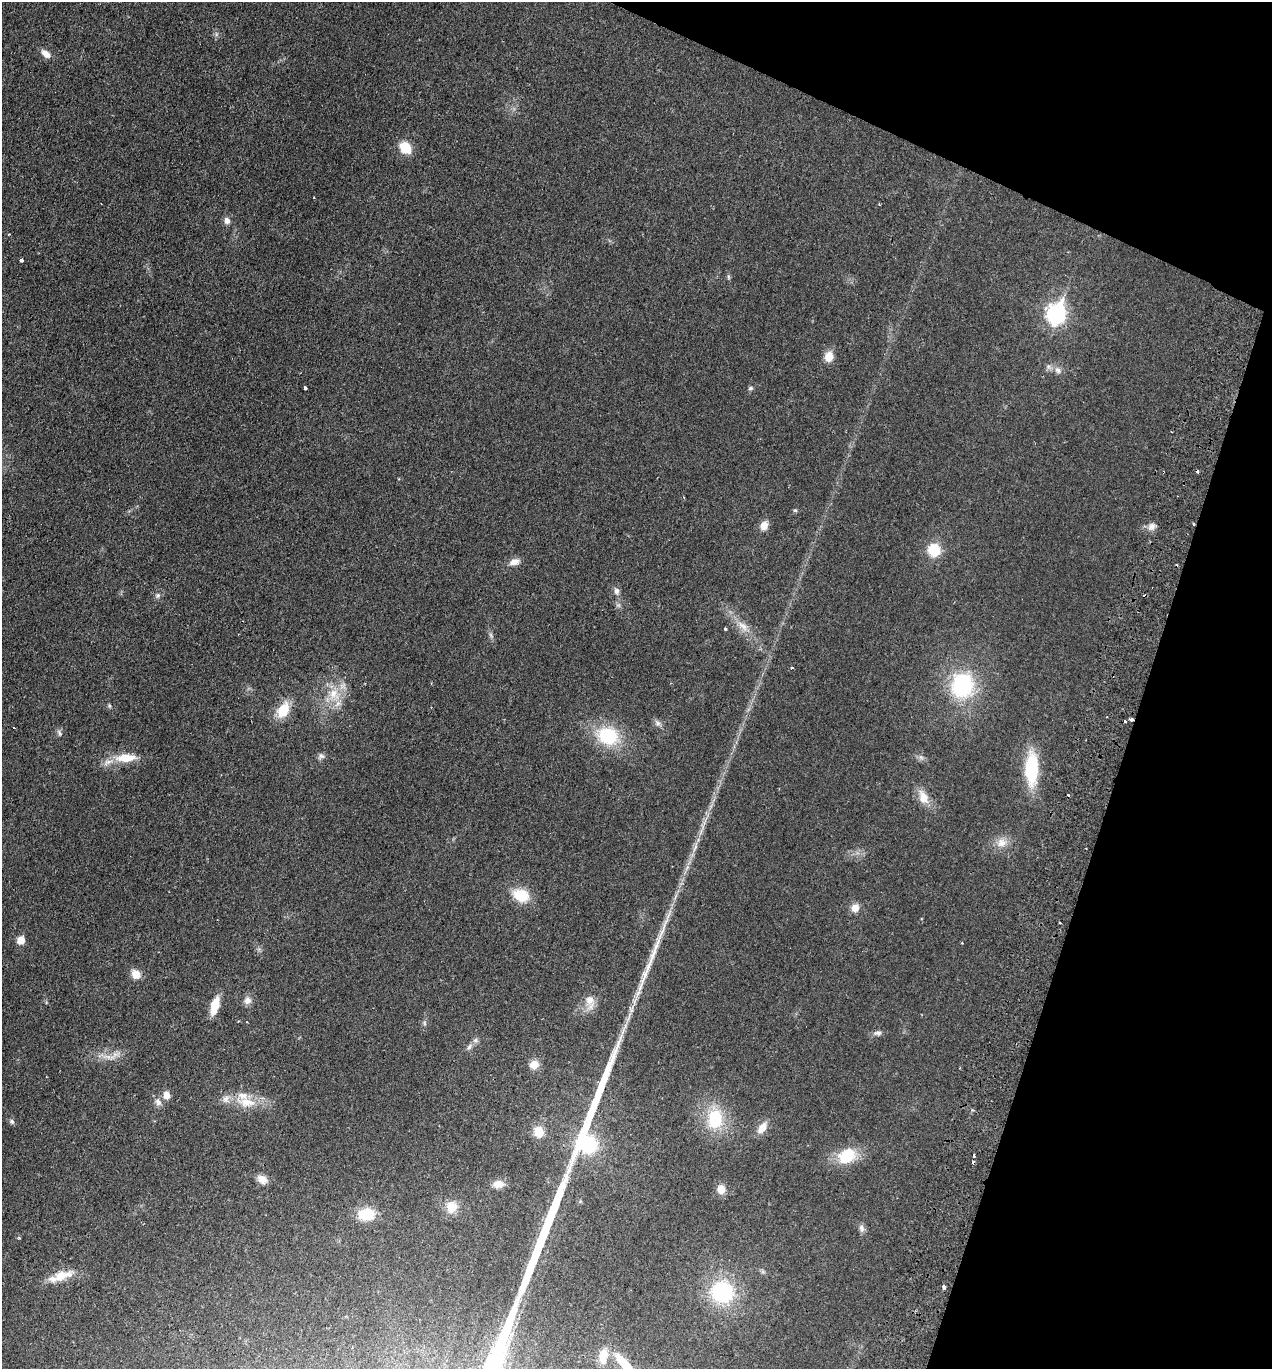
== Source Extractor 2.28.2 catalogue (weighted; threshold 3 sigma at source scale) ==
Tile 8 of 4 x 4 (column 4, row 2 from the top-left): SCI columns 4003-5272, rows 2762-4128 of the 5597 x 5520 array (HDU 1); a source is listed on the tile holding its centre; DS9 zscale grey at full resolution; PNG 1274 x 1371 px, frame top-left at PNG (2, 2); no overlay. Shown black and unused: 17% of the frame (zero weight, under 2 of 3 exposures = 3% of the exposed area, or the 3 px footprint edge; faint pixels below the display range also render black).
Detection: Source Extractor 2.28.2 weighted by HDU 2 'WHT'; one run over the whole footprint, this tile lists its part. Background 0.0415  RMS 0.0052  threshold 0.0233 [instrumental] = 3 sigma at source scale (4.5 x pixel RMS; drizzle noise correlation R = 1.50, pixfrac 1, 0.05/0.05 arcsec/px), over >= 5 px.
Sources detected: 86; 1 too faint to see at this stretch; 8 cosmic-ray / hot-pixel residue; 2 long thin detections or spike segments (spike, bleed or trail) — not listed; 3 inside a brighter listed object's ellipse — not listed separately; the other 72 listed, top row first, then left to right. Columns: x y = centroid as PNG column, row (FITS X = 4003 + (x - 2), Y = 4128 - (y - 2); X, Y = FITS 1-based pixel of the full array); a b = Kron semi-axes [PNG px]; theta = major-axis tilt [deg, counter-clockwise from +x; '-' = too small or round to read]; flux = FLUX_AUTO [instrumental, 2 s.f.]
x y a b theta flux
216 34 7 4 -73 0.97
46 54 13 8 -39 3.7
405 148 14 11 -44 10
227 221 9 7 -73 2.4
9 234 4 2 - 0.39
21 260 3 3 - 1.8
729 277 7 4 -70 0.75
1056 314 10 8 68 190
829 356 10 9 - 6.7
1058 370 11 8 -41 2.8
305 388 3 3 - 1.5
751 388 7 5 17 0.95
795 510 5 5 - 0.71
1194 524 4 3 - 0.46
764 526 10 9 - 4.2
1152 526 10 8 43 2.7
934 550 12 11 - 15
514 562 13 8 14 3.6
617 591 9 7 -76 1.9
158 595 7 5 72 1.2
743 626 20 9 -47 6.2
725 629 3 3 - 1.1
792 667 4 3 - 0.63
962 685 27 23 75 46
334 695 21 17 -71 13
109 706 6 4 -89 0.69
283 710 21 13 63 12
1125 721 3 2 - 0.84
657 723 9 8 - 1.9
59 733 10 6 -62 1.4
608 736 28 21 -20 28
321 756 9 7 35 1.7
921 757 7 6 - 1.5
126 758 26 10 3 12
1031 769 29 12 89 36
923 797 21 12 -65 6.9
1002 843 15 12 15 5.7
695 847 16 4 69 2.9
521 895 17 12 -23 15
855 908 11 9 73 4.1
1060 923 3 2 - 0.78
21 940 6 5 - 8.8
962 943 3 2 - 0.42
136 974 10 9 - 5.6
247 1000 9 9 - 3
590 1002 22 12 -81 5.9
215 1005 16 7 73 11
424 1023 7 4 -89 0.9
878 1033 12 7 9 1.9
469 1047 9 6 52 1.7
107 1056 16 5 -1 3.5
534 1065 11 10 - 4.6
167 1095 7 6 - 5.6
158 1102 11 8 -55 2.6
247 1102 29 14 -12 13
715 1119 26 19 83 23
12 1122 7 6 - 1.1
762 1128 14 8 56 5.4
539 1132 11 10 - 8.7
847 1156 19 15 30 18
974 1156 3 3 - 1.1
262 1179 13 9 -29 3.9
498 1184 13 8 1 4.8
721 1189 9 8 - 4.9
451 1207 14 12 86 7.5
366 1214 16 12 1 14
862 1229 11 7 -74 1.9
60 1276 36 10 20 10
944 1287 4 3 - 2.4
722 1292 23 22 - 41
603 1356 21 11 84 8.4
624 1364 42 10 -47 15
Overlapping masked pixels (flux is a lower limit): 1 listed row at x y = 1194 524
Isophote crosses this tile's border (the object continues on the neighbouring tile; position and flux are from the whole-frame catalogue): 1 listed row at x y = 624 1364